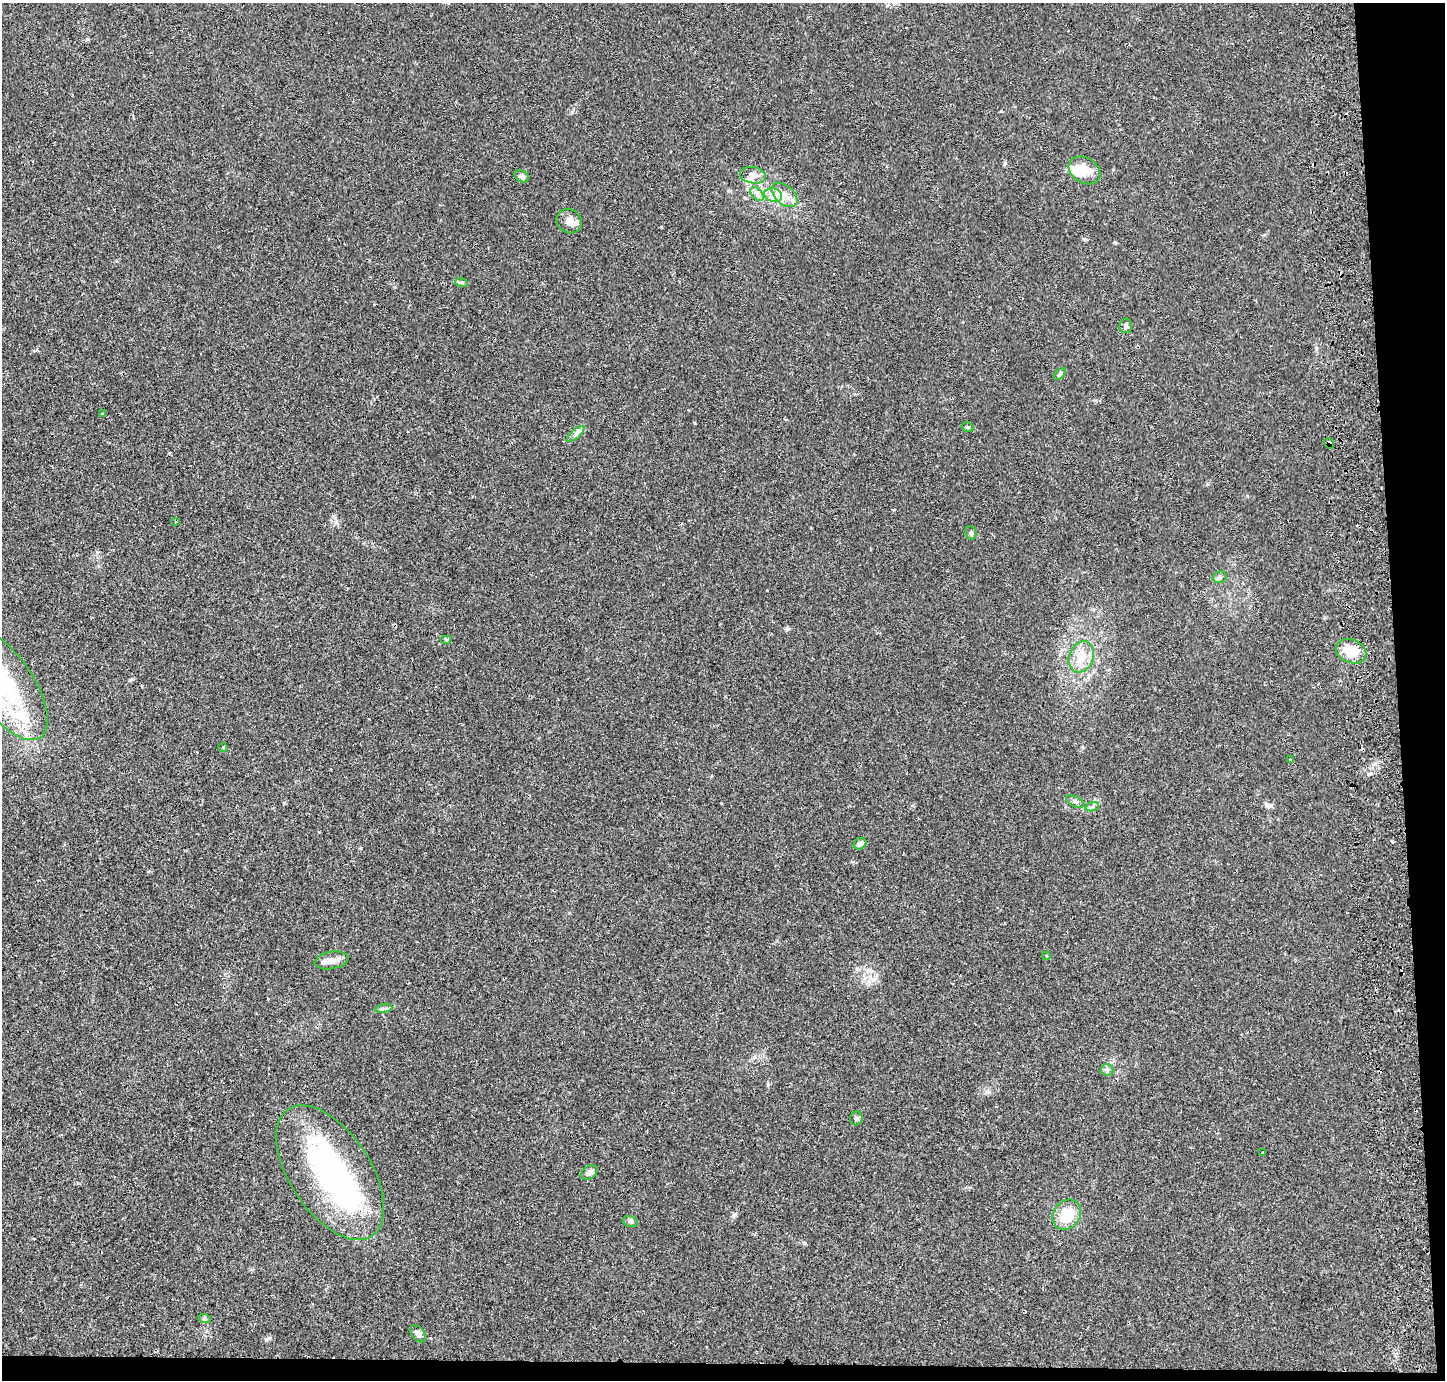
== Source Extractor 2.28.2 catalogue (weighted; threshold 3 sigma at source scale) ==
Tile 9 of 3 x 3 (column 3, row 3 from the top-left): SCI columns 2943-4385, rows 94-1471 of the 4443 x 4318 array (HDU 1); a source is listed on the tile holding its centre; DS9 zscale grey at full resolution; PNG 1447 x 1382 px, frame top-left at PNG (2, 3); each listed source drawn as its Kron ellipse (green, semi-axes under 4 px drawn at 4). Shown black and unused: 5% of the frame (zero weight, under 2 of 3 exposures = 3% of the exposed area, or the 3 px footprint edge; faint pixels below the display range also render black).
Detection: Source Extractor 2.28.2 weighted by HDU 2 'WHT'; one run over the whole footprint, this tile lists its part. Background 0.0196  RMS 0.0062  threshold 0.028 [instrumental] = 3 sigma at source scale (4.5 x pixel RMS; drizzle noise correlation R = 1.50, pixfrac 1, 0.05/0.05 arcsec/px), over >= 5 px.
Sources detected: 47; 3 inside a brighter object's white glare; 3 cosmic-ray / hot-pixel residue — neither listed nor drawn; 3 inside a brighter listed object's ellipse — not listed separately; the other 38 listed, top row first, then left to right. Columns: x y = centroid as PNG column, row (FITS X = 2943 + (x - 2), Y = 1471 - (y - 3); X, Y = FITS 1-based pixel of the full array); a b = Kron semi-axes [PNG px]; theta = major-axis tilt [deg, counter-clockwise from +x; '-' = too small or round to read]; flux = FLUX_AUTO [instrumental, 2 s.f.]
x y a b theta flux
1084 170 17 12 -31 12
753 175 13 8 -10 3.8
522 176 8 5 -31 1.4
757 194 8 5 -47 2
773 195 9 6 -15 3.5
785 195 15 9 -42 6.6
569 221 13 11 -32 4.9
461 282 6 4 -17 0.9
1126 326 7 6 - 1.9
1060 374 7 4 46 1.1
102 414 4 2 - 0.52
968 427 6 4 -11 0.82
576 434 11 3 40 1.6
1329 443 5 4 - 2.5
176 522 4 2 - 0.55
971 533 7 5 -80 1.3
1220 577 7 5 16 1.4
446 640 6 4 0 0.73
1351 651 16 11 -23 15
1081 657 16 12 69 8.4
5 685 64 28 -56 75
223 747 4 4 - 0.58
1291 759 3 3 - 0.66
1075 802 10 5 -26 1.6
1092 807 7 4 19 1.2
860 844 6 5 - 2.9
1046 956 4 3 - 1.2
332 960 17 8 10 4.6
384 1009 8 4 8 1.2
1107 1070 6 6 - 1.3
856 1118 7 6 - 1.4
1263 1153 3 3 - 0.92
589 1172 9 6 33 2.2
330 1173 76 40 -57 130
1067 1215 16 13 52 14
630 1221 7 5 -18 1.2
205 1319 6 4 -19 1.1
418 1334 10 6 -50 2.5
Overlapping masked pixels (flux is a lower limit): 1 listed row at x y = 1329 443
Isophote crosses this tile's border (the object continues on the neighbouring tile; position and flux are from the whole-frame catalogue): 1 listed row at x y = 5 685
Unlisted compact peaks at least as high as the median listed source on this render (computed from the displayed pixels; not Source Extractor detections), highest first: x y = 735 1214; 787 629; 1005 163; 1370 774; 805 1243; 269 1338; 1266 804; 1115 242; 988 1092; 361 848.